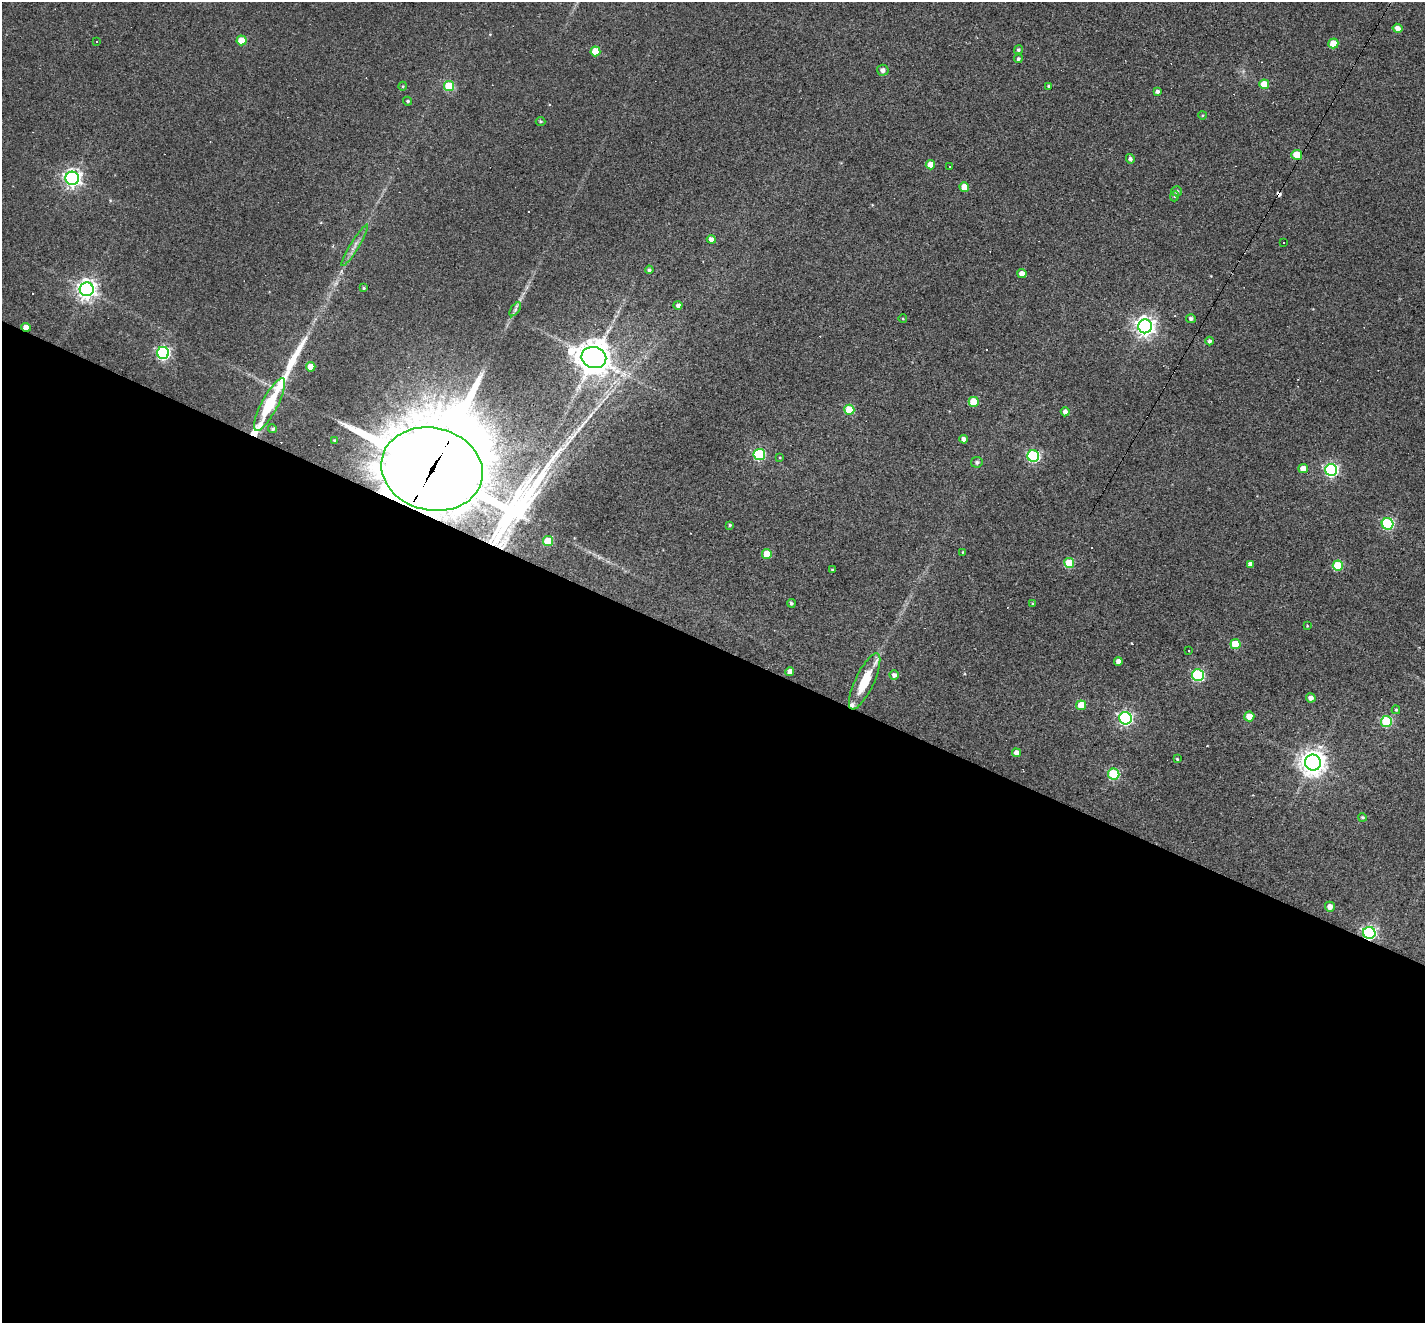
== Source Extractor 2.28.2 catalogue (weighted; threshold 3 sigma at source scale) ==
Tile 14 of 4 x 4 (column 2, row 4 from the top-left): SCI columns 1423-2845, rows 277-1597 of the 5690 x 5702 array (HDU 1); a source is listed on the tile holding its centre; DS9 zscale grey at full resolution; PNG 1427 x 1325 px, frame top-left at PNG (2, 2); each listed source drawn as its Kron ellipse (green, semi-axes under 4 px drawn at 4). Shown black and unused: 51% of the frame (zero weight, under 3 of 4 exposures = <1% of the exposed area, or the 3 px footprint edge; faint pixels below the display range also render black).
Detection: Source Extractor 2.28.2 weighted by HDU 2 'WHT'; one run over the whole footprint, this tile lists its part. Background 0.0564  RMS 0.0047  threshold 0.0211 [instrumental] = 3 sigma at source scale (4.5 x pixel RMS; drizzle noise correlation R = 1.50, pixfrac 1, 0.05/0.05 arcsec/px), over >= 5 px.
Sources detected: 104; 11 cosmic-ray / hot-pixel residue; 1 long thin detection or spike segment (spike, bleed or trail) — neither listed nor drawn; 5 inside a brighter listed object's ellipse — not listed separately; the other 87 listed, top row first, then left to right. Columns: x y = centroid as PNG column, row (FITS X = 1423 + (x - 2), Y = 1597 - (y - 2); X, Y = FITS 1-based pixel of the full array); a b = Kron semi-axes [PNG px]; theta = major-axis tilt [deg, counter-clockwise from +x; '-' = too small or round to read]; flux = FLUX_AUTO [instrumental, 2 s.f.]
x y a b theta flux
1398 28 5 4 - 2.4
241 40 5 5 - 10
96 41 3 3 - 2.8
1333 43 5 5 - 10
1018 50 5 4 - 0.95
595 51 5 5 - 12
1018 59 4 4 - 0.93
883 70 6 5 - 2
1264 84 5 5 - 8.6
403 86 4 3 - 0.38
449 86 5 5 - 21
1049 86 4 3 - 0.62
1157 91 4 3 - 1.3
408 101 4 4 - 0.76
1203 115 4 3 - 0.38
541 121 5 4 - 0.71
1297 155 5 5 - 12
1130 159 5 4 - 1.2
930 165 4 4 - 6.2
949 166 2 2 - 0.43
72 178 7 6 - 200
964 187 5 4 - 6.7
1177 191 5 5 - 1.3
1175 196 5 3 - 0.5
711 239 4 4 - 2.6
1284 243 2 2 - 0.37
355 245 24 4 58 3
649 270 4 4 - 1.1
1022 274 4 4 - 4.4
364 288 4 3 - 0.54
87 289 7 7 - 270
678 305 4 4 - 1.6
515 309 8 4 55 1.1
903 319 4 3 - 0.37
1191 319 5 4 - 1.2
1145 326 7 7 - 260
26 327 4 4 - 4.9
1209 341 4 4 - 1.1
163 353 6 6 - 87
594 358 12 10 -18 880
311 367 5 4 - 5.7
974 402 5 5 - 15
270 404 29 8 62 26
849 410 5 5 - 20
1065 412 4 4 - 2.1
273 429 4 4 - 0.91
964 439 4 4 - 2.5
334 440 3 3 - 0.57
759 454 6 5 - 50
1033 456 6 6 - 68
780 458 4 2 - 0.35
977 462 6 5 - 1.3
432 469 51 41 -13 7300
1303 469 5 4 - 6.4
1331 470 6 6 - 97
1388 524 6 5 - 60
730 525 4 4 - 0.57
548 541 5 5 - 19
963 552 3 2 - 0.28
767 554 5 5 - 10
1069 563 5 5 - 21
1250 564 4 4 - 1.9
1338 566 5 5 - 19
832 570 3 3 - 0.45
791 603 4 4 - 0.88
1033 604 4 3 - 0.47
1307 626 4 3 - 0.37
1235 644 5 5 - 19
1189 651 2 2 - 0.34
1118 661 4 4 - 2.3
790 672 4 4 - 3
894 675 4 4 - 1.8
1198 675 6 6 - 61
865 681 31 9 64 15
1311 698 5 4 - 2.3
1081 705 5 5 - 11
1396 710 4 4 - 0.59
1249 716 5 5 - 6.3
1125 718 6 6 - 100
1386 721 5 5 - 40
1016 753 4 4 - 2.9
1177 759 3 3 - 0.46
1313 763 8 8 - 480
1114 774 5 5 - 38
1362 817 4 4 - 0.75
1330 907 5 5 - 2.9
1369 933 6 6 - 100
Overlapping masked pixels (flux is a lower limit): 4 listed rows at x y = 1297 155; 26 327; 432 469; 1369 933